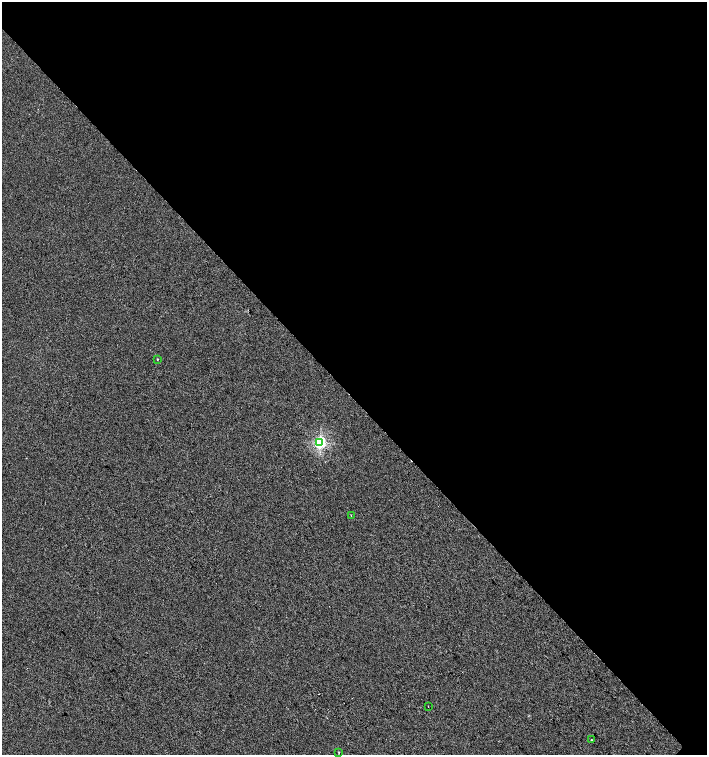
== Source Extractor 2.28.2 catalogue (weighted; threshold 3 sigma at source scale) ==
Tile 3 of 4 x 4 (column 3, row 1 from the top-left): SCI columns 3042-4451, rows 4518-6023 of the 6018 x 6029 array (HDU 1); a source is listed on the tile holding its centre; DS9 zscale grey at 2 x 2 block average (1 PNG px = mean of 2 x 2 image px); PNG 709 x 757 px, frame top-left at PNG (2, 2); each listed source drawn as its Kron ellipse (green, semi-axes under 4 px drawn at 4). Shown black and unused: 53% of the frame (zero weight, under 2 of 3 exposures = <1% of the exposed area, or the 3 px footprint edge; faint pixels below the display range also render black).
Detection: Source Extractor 2.28.2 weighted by HDU 2 'WHT'; one run over the whole footprint, this tile lists its part. Background 6.08e-04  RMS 0.0056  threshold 0.0251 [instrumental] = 3 sigma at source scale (4.5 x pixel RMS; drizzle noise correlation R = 1.50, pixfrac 1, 0.0396/0.0396 arcsec/px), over >= 5 px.
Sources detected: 7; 1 cosmic-ray / hot-pixel residue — neither listed nor drawn; the other 6 listed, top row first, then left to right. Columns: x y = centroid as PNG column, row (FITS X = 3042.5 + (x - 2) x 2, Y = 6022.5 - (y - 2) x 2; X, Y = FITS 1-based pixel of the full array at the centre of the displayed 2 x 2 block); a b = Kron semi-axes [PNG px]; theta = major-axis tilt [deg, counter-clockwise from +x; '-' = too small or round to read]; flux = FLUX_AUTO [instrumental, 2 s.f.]
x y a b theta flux
157 359 2 2 - 1
320 443 3 3 - 210
351 515 2 2 - 0.83
428 706 2 2 - 0.74
591 740 2 2 - 5.3
339 752 2 2 - 1.2